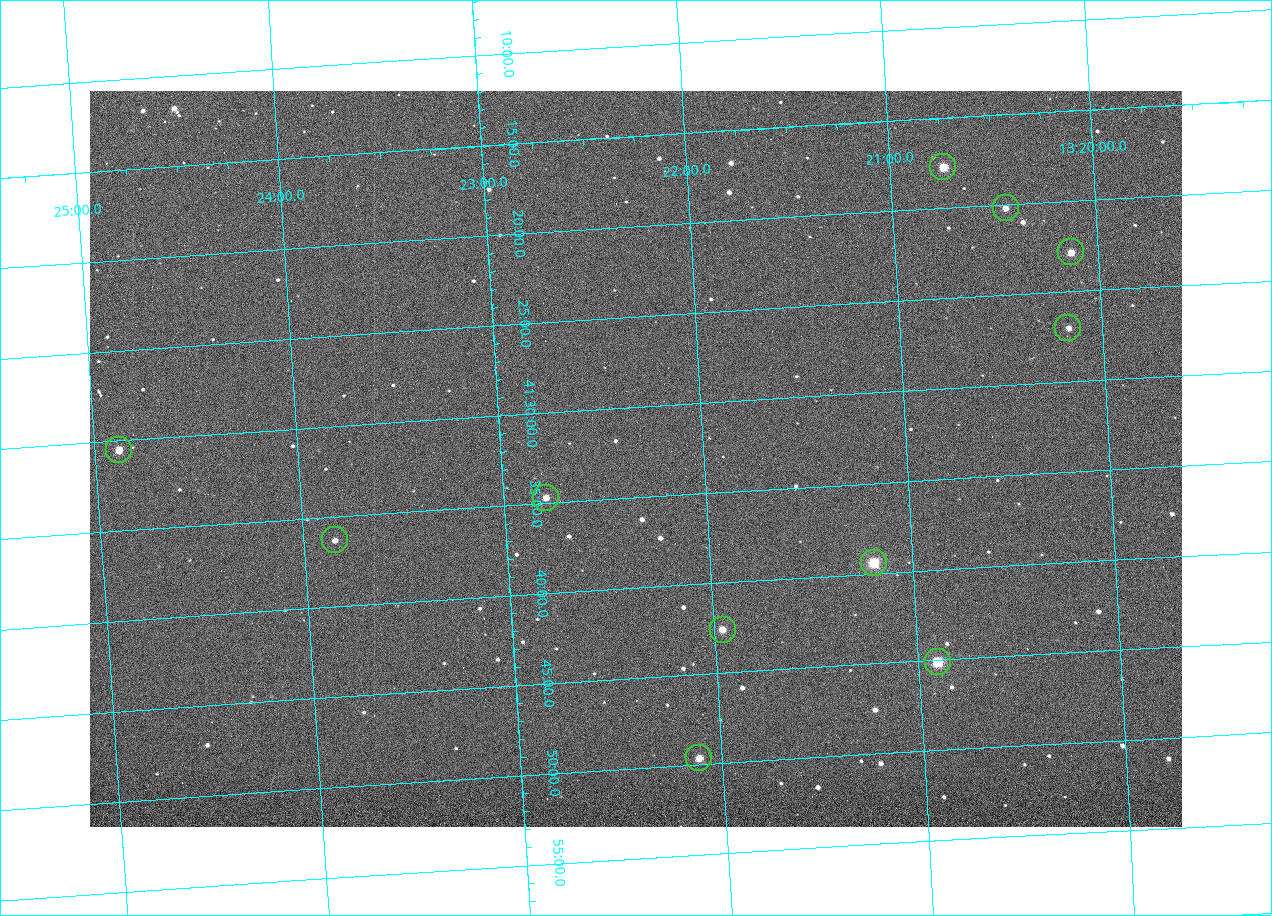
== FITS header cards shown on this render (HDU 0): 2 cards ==
NAXIS1  =                 1092
NAXIS2  =                  736

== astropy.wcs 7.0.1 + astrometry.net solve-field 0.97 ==
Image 1092 x 736 px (HDU 0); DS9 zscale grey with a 90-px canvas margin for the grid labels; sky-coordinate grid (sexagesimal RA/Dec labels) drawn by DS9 from the SOLVED WCS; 11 Tycho-2 reference stars matched to detected sources circled (green)
Header WCS: none
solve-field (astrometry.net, Tycho-2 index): SOLVED blind (the file carries no WCS)
Solved WCS: RA---TAN-SIP/DEC--TAN-SIP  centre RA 13:22:20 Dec +41:33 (200.58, +41.55 deg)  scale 3.33 arcsec/px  FOV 60.6' x 40.8'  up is -176 deg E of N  parity flipped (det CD > 0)
(file carries no celestial WCS; the grid is the blind solution)
Tycho-2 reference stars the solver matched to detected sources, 11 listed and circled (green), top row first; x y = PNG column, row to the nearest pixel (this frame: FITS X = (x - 90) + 1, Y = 736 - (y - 91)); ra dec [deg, ICRS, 3 dp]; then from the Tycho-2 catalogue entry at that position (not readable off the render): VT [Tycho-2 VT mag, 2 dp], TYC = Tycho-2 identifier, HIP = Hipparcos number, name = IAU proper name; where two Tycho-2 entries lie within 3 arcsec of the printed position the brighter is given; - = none
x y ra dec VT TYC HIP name
943 167 200.184 +41.295 10.09 3028-392-1 - -
1006 208 200.111 +41.337 11.23 3028-526-1 - -
1071 252 200.033 +41.381 10.52 3028-583-1 - -
1068 328 200.042 +41.450 11.84 3028-482-1 - -
119 450 201.220 +41.509 10.52 3028-1128-1 - -
546 498 200.697 +41.579 10.84 3028-712-1 - -
335 540 200.961 +41.605 11.72 3028-350-1 - -
874 563 200.298 +41.657 8.97 3028-829-1 65162 -
723 630 200.490 +41.710 10.65 3028-870-1 - -
938 662 200.226 +41.752 9.17 3028-789-1 65138 -
699 758 200.528 +41.828 11.02 3028-328-1 - -